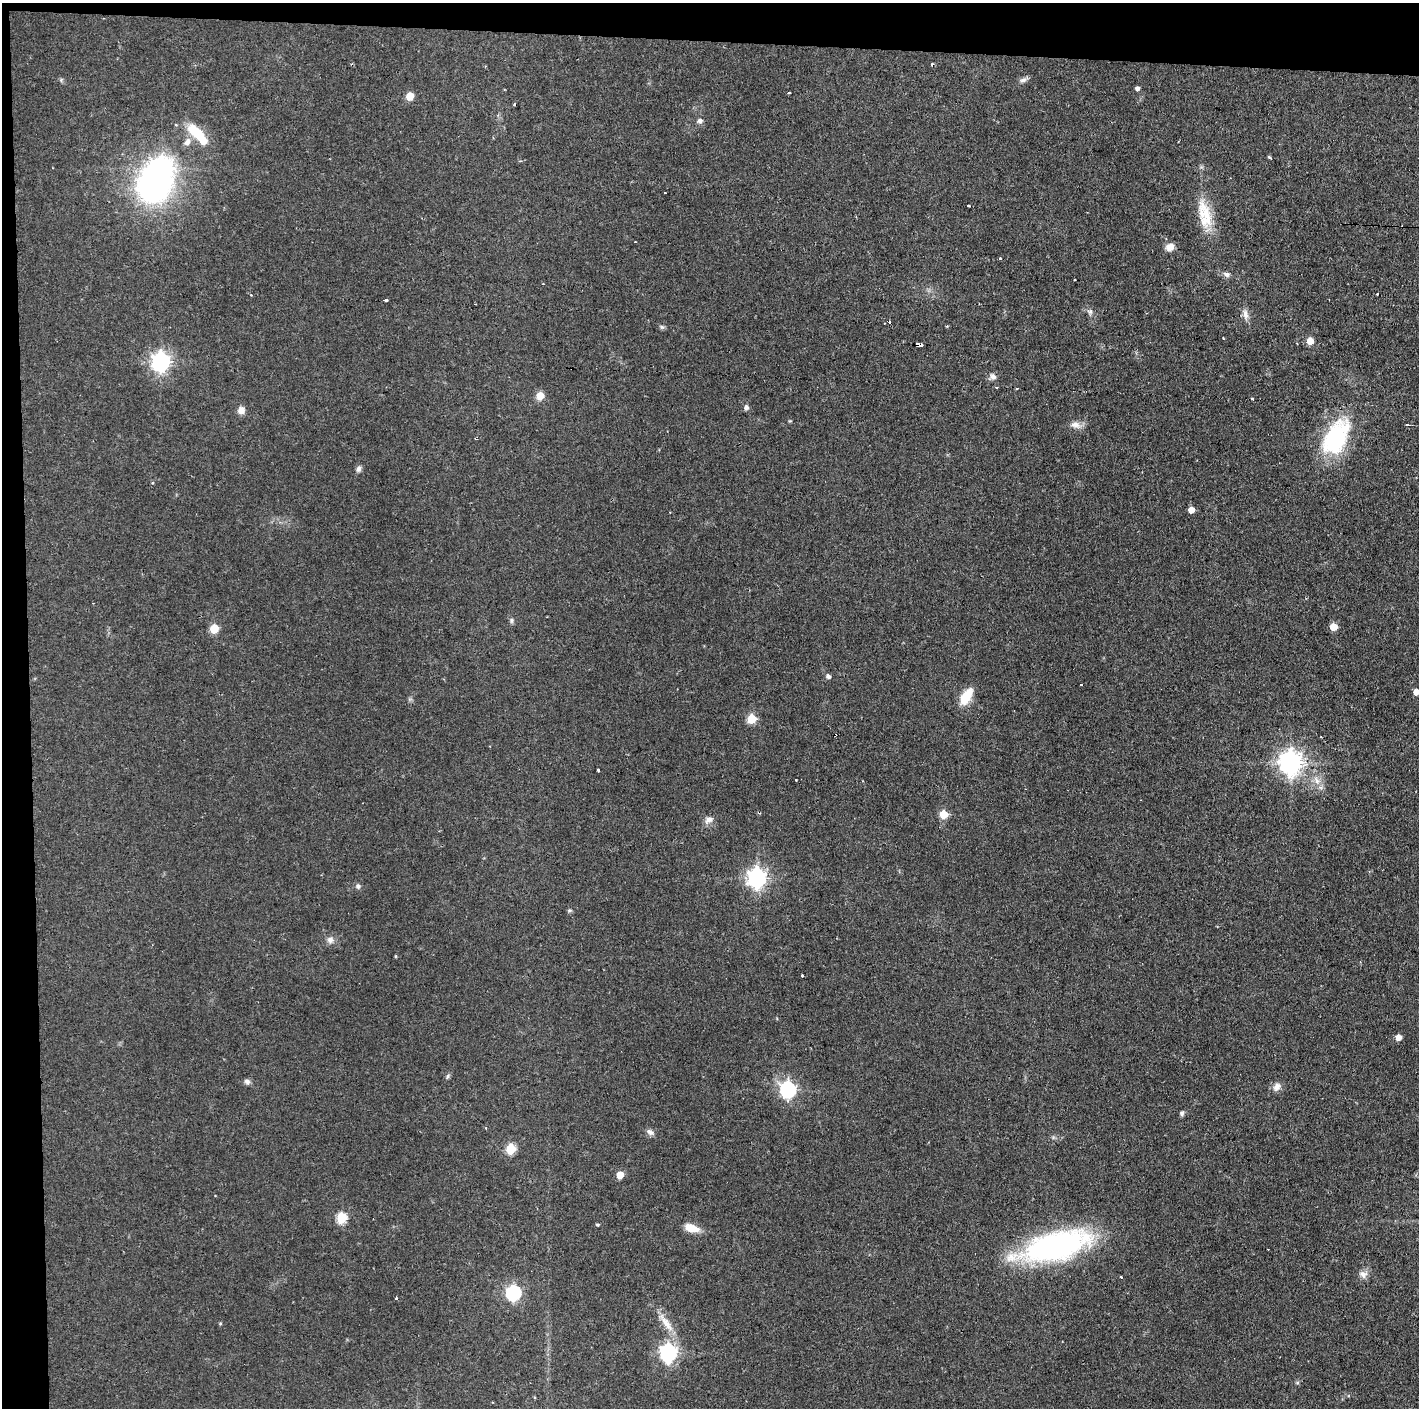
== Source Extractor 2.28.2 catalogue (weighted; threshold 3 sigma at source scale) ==
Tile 1 of 3 x 3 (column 1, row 1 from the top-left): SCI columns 1-1417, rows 2813-4218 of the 4251 x 4218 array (HDU 1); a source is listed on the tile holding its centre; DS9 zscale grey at full resolution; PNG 1421 x 1410 px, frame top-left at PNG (2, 3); no overlay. Shown black and unused: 5% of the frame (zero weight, under 2 of 3 exposures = <1% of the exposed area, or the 3 px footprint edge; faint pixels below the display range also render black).
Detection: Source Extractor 2.28.2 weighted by HDU 2 'WHT'; one run over the whole footprint, this tile lists its part. Background 0.0829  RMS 0.0065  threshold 0.0291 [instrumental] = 3 sigma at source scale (4.5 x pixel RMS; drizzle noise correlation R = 1.50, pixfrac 1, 0.05/0.05 arcsec/px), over >= 5 px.
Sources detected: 91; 2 inside a brighter object's white glare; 9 cosmic-ray / hot-pixel residue — not listed; the other 80 listed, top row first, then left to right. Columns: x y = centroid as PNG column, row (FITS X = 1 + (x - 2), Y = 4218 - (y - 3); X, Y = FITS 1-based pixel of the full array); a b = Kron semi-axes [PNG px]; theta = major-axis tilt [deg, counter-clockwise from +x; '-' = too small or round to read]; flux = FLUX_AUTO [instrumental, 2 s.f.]
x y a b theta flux
1023 80 10 6 28 2.2
1137 88 4 4 - 2.1
789 93 3 2 - 0.79
410 96 5 5 - 16
514 104 3 3 - 1.5
700 121 6 6 - 2.2
176 125 4 4 - 0.64
196 132 24 11 -38 19
187 142 11 8 53 3.7
1269 157 4 3 - 0.91
162 168 9 8 - 440
664 193 3 3 - 1.1
968 206 3 3 - 2
1205 214 39 15 -72 20
635 242 3 2 - 0.62
1170 247 9 8 - 5
1227 274 9 6 -20 2.1
1074 280 3 2 - 1.2
543 284 3 2 - 0.7
385 300 4 2 - 2.1
1090 312 8 7 - 2
1245 314 13 7 -81 3.5
662 327 7 5 -43 1.2
1223 338 3 2 - 1.3
1310 341 5 5 - 8.1
918 344 6 3 -13 4.8
161 362 8 7 - 310
993 377 9 8 - 2.6
996 387 3 3 - 0.68
1016 388 3 2 - 0.97
540 396 7 7 - 7.7
1252 398 3 3 - 2.2
746 407 6 6 - 1.9
241 410 8 8 - 4
1075 425 14 9 -14 4.4
1407 425 4 2 - 0.45
1336 437 42 24 63 64
476 439 3 3 - 0.5
359 469 9 6 71 2.1
1191 510 5 5 - 6.7
511 620 7 6 - 1.4
1333 627 5 5 - 13
214 629 6 5 - 21
828 676 5 5 - 2.1
1081 685 3 2 - 0.81
1416 692 5 5 - 4.9
966 697 19 9 59 15
752 719 5 5 - 24
1290 762 8 8 - 550
598 770 3 3 - 1.7
796 779 3 3 - 4.4
1317 780 13 7 -61 4.8
943 814 5 5 - 17
709 820 13 8 25 3.5
757 878 7 7 - 310
358 886 7 6 - 1.7
330 940 9 8 - 3
395 956 5 3 - 0.5
802 975 3 3 - 1.1
1398 1037 5 5 - 6.2
448 1076 6 5 - 1.2
247 1082 8 6 -44 2
1277 1086 12 9 44 3.7
788 1090 7 7 - 160
1182 1113 7 5 67 1.4
650 1132 12 6 -34 2.5
510 1149 6 5 - 32
620 1175 5 5 - 11
341 1218 6 5 - 38
597 1225 3 3 - 1.1
692 1228 16 8 -18 9.9
1055 1246 59 22 16 190
1363 1274 12 9 -28 3.6
1121 1277 3 2 - 1.9
513 1293 7 6 - 140
396 1298 3 3 - 2.2
220 1323 5 3 - 0.61
666 1323 33 8 -54 10
668 1353 7 7 - 230
1297 1383 6 4 0 0.9
Overlapping masked pixels (flux is a lower limit): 1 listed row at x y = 918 344
Isophote crosses this tile's border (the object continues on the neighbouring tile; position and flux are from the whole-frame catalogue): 1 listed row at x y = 1416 692